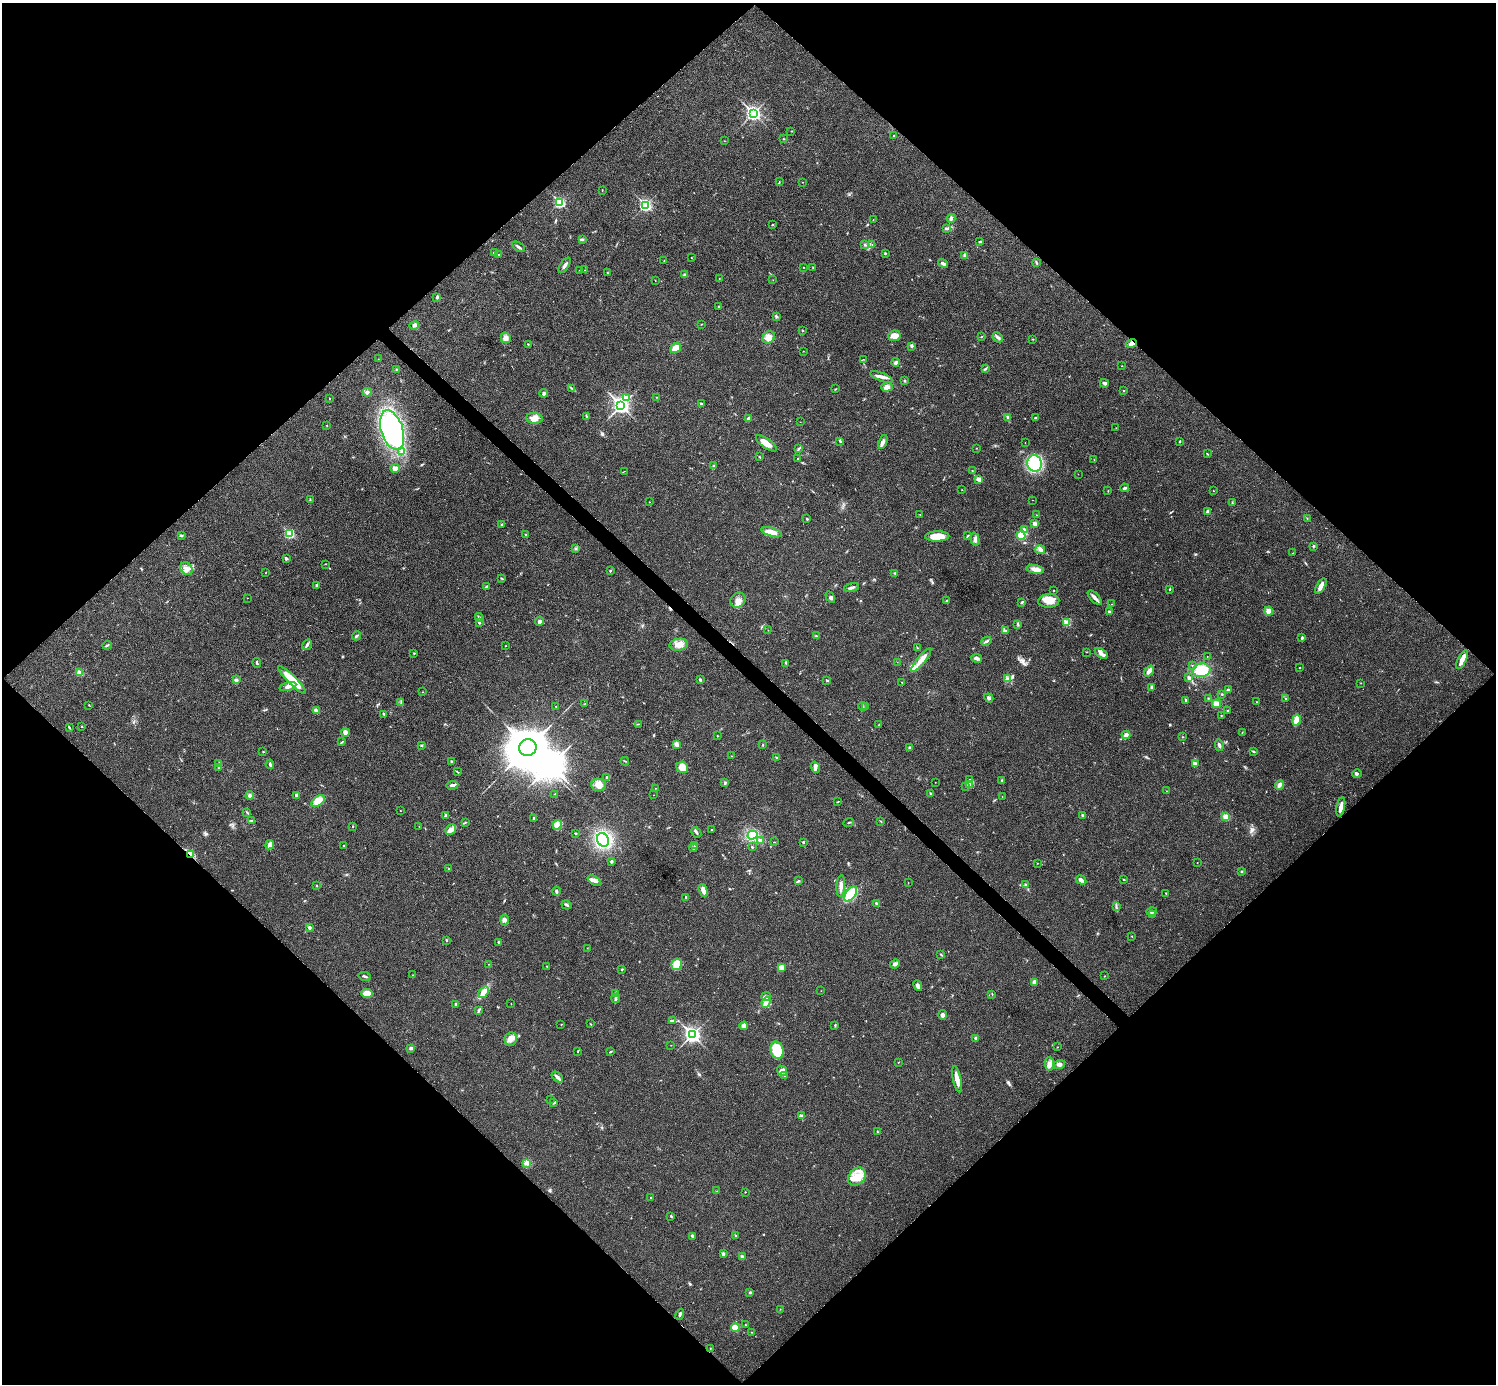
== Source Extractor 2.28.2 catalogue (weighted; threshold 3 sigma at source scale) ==
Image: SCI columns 4-5978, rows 159-5684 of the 5985 x 5985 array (HDU 1 of 3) = the unmasked area's bounding box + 8 px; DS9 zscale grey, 4 x 4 block average (1 PNG px = mean of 4 x 4 image px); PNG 1498 x 1386 px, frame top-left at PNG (2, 3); each listed source drawn as its Kron ellipse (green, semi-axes under 4 px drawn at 4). Shown black and unused: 51% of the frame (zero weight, under 3 of 4 exposures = <1% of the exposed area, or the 3 px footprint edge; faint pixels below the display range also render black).
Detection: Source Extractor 2.28.2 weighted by HDU 2 'WHT'. Background 0.0196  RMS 0.004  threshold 0.0179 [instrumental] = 3 sigma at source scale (4.5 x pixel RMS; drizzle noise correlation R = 1.50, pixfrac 1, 0.05/0.05 arcsec/px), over >= 5 px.
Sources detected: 413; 1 too faint to see at this stretch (4 x 4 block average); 1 inside a brighter object's white glare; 1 cosmic-ray / hot-pixel residue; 1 long thin detection or spike segment (spike, bleed or trail) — neither listed nor drawn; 5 coinciding with a brighter row at this scale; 15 inside a brighter listed object's ellipse — not listed separately; the other 389 listed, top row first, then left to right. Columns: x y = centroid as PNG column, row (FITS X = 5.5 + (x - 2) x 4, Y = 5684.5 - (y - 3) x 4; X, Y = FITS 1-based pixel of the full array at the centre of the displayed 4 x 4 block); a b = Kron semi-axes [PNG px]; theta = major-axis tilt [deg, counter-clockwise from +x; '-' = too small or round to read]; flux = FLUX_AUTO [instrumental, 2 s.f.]
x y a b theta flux
753 113 3 3 - 630
791 131 2 2 - 0.61
894 136 2 2 - 0.75
784 139 2 2 - 1.2
724 141 2 2 - 0.43
779 182 3 2 - 1.4
803 182 2 2 - 0.62
602 191 2 2 - 0.54
559 202 3 2 - 240
645 205 3 2 - 360
951 218 4 3 - 4
873 220 2 2 - 0.75
772 225 2 2 - 1.3
947 229 2 2 - 0.97
582 239 3 2 - 3.7
980 242 3 2 - 2.6
872 244 2 2 - 0.66
865 245 3 2 - 2.8
518 247 7 2 -30 5.3
494 253 3 2 - 5.5
885 253 2 2 - 1.4
498 255 2 2 - 1.3
964 256 3 2 - 1.8
691 258 2 2 - 0.58
664 261 2 2 - 0.7
943 263 5 3 - 6.2
1036 263 3 2 - 1.9
565 265 9 2 56 7.6
804 267 2 2 - 0.68
813 267 2 2 - 0.66
579 270 2 2 - 0.49
585 270 2 2 - 0.75
607 272 3 2 - 1
685 275 3 2 - 2.6
719 278 2 2 - 0.72
655 280 2 2 - 0.7
773 280 2 2 - 0.51
437 297 4 2 - 4.6
719 306 2 2 - 2.7
776 316 3 2 - 3.1
701 324 2 2 - 1
414 326 5 3 - 4.8
803 330 2 2 - 1.2
894 336 6 5 - 19
769 337 6 5 - 18
981 337 2 2 - 0.91
998 337 5 3 - 5.2
506 338 5 5 - 12
1033 339 2 2 - 1.4
1132 343 5 3 - 11
528 344 3 2 - 1.1
911 346 3 2 - 2.3
676 348 6 4 33 28
803 351 2 2 - 0.54
378 359 2 2 - 0.44
863 359 2 2 - 0.57
896 362 4 2 - 3.4
1122 366 2 2 - 0.69
396 369 2 2 - 0.77
985 369 4 2 - 2.9
881 377 12 3 -20 12
905 381 3 2 - 2
1104 383 4 3 - 6.2
887 387 6 4 17 8.6
572 388 2 2 - 1.3
835 389 3 2 - 1.2
1124 391 3 2 - 1.1
367 392 4 3 - 4.1
544 393 4 3 - 4.5
657 397 2 2 - 0.84
330 398 2 2 - 1.1
626 398 2 2 - 24
701 404 2 2 - 3.9
621 406 4 3 - 800
586 416 4 2 - 1.6
1007 417 4 2 - 2
534 418 8 5 -2 20
749 418 4 2 - 3
1036 418 3 2 - 1.6
800 422 2 2 - 0.41
327 426 3 2 - 0.69
1116 428 2 2 - 0.7
392 430 20 11 -72 430
840 441 3 2 - 2.4
883 442 7 3 68 8.3
1179 442 2 2 - 2.1
766 443 12 4 -34 19
1025 443 2 2 - 0.59
976 448 2 2 - 0.72
798 449 3 2 - 2.6
402 451 2 2 - 12
1207 454 3 2 - 1.4
759 457 3 2 - 1.7
798 459 2 2 - 1.8
1094 460 2 2 - 0.48
1034 463 8 7 - 120
714 466 2 2 - 1.8
395 468 5 4 - 13
624 471 2 2 - 0.44
972 471 2 2 - 1.1
1078 474 2 2 - 0.55
979 479 3 2 - 13
1125 488 4 2 - 5.4
962 490 2 2 - 0.67
1108 491 2 2 - 1
1213 491 2 2 - 0.64
310 499 2 2 - 0.99
1033 500 2 2 - 0.65
649 502 2 2 - 0.76
1232 502 2 2 - 1.4
1208 512 3 3 - 8.7
920 514 2 2 - 0.52
1036 515 2 2 - 1.1
1307 518 2 2 - 0.64
807 519 2 2 - 4.9
1035 524 3 3 - 6.6
502 525 3 3 - 2.9
1024 529 3 2 - 2.2
772 532 11 4 -18 30
289 533 2 2 - 200
525 534 2 2 - 1.1
181 535 3 2 - 3
1021 535 4 4 - 24
937 536 12 5 1 36
968 536 2 2 - 1.2
975 539 7 3 -76 6.6
1313 546 2 2 - 1.1
576 549 2 2 - 1.8
1040 550 5 4 - 7.7
1293 553 2 2 - 0.79
286 558 3 3 - 2.8
325 564 2 2 - 1
187 569 7 5 -51 14
1035 569 9 4 -11 12
610 571 3 2 - 2.3
266 573 2 2 - 0.75
895 573 2 2 - 2.2
501 578 3 2 - 1.6
316 586 3 2 - 2.2
486 586 3 2 - 1.9
1321 586 8 3 61 17
851 587 7 2 15 5.7
1170 589 3 2 - 1.9
1054 590 2 2 - 0.98
830 597 6 3 -60 5.2
247 598 2 2 - 0.76
1095 598 9 3 -46 9.6
738 600 8 7 - 15
947 601 3 2 - 1.8
1049 601 10 7 2 28
1022 602 3 2 - 2.4
1111 604 2 2 - 0.52
1269 611 4 3 - 12
1110 612 3 2 - 5.5
479 617 4 2 - 2.7
539 621 5 3 - 5.7
479 623 2 2 - 2.7
1067 623 2 2 - 82
1018 624 3 2 - 1.9
768 630 2 2 - 0.58
1005 631 3 3 - 4.1
356 636 4 2 - 3.6
816 636 2 2 - 1.6
1302 638 4 2 - 2.3
986 641 5 2 - 3.9
107 645 5 2 - 2.7
307 645 6 2 57 5.1
679 645 9 6 10 22
506 646 2 2 - 0.68
917 648 4 2 - 1.5
1086 652 2 2 - 0.8
414 653 2 2 - 2.6
1101 653 7 3 -35 9.2
1207 657 2 2 - 0.54
976 658 5 3 - 6.8
921 660 15 4 51 22
1462 660 10 3 64 21
897 662 2 2 - 0.43
257 663 5 2 - 2.7
785 663 3 2 - 0.94
1192 665 2 2 - 1.7
1300 668 2 2 - 0.9
1201 670 9 6 8 58
1149 671 6 3 52 13
80 673 3 3 - 14
1189 678 3 2 - 6.8
1008 679 4 3 - 5.5
236 680 3 3 - 4.2
292 680 19 4 -45 57
700 680 3 2 - 4
827 680 3 2 - 1.7
902 682 2 2 - 1
1361 683 2 2 - 0.58
288 686 9 4 13 11
1152 687 3 3 - 3.7
1228 690 2 2 - 3.5
423 692 2 2 - 0.67
1222 694 2 2 - 1.4
989 698 5 3 - 4.9
1208 698 2 2 - 1.3
1286 699 2 2 - 1.7
1186 700 3 2 - 5.1
1257 702 2 2 - 1.1
401 703 2 2 - 1.1
585 703 2 2 - 0.69
1216 704 4 3 - 16
89 705 2 2 - 1.1
866 706 3 2 - 1.3
556 707 2 2 - 1
863 707 4 2 - 2.7
316 710 3 2 - 2.8
1228 710 2 2 - 1.3
384 714 3 2 - 1.7
1221 715 2 2 - 1.1
1296 720 5 3 - 25
638 724 3 2 - 1.2
879 724 2 2 - 1.1
82 726 2 2 - 4.5
69 727 4 2 - 2.1
345 732 4 3 - 10
1242 733 2 2 - 1.2
1126 735 4 3 - 8.3
717 736 2 2 - 1.9
1183 737 2 2 - 0.91
342 742 3 2 - 1.8
676 744 4 3 - 5.1
421 745 3 2 - 2.1
763 745 3 2 - 1.5
1219 745 6 2 -76 5.4
528 748 9 8 - 10000
910 748 3 2 - 5.2
1253 751 3 2 - 2.4
263 752 2 2 - 1.3
731 756 2 2 - 1.4
776 757 3 2 - 2.1
625 761 4 2 - 1.6
452 762 3 2 - 1.9
219 763 2 2 - 1.6
270 764 5 2 - 3.8
1195 764 3 2 - 3.7
682 767 6 5 - 26
815 767 6 3 -69 6.3
219 768 2 2 - 4
457 772 4 2 - 1.6
1357 774 5 3 - 3.5
607 778 3 2 - 4.6
969 779 2 2 - 0.95
1002 780 3 2 - 2.3
935 782 2 2 - 1
725 783 3 2 - 2.3
970 784 2 2 - 2.2
452 785 6 3 5 5.3
598 785 7 6 - 17
1280 785 5 3 - 7.6
966 786 2 2 - 1.6
655 788 2 2 - 0.72
1166 791 2 2 - 0.77
930 793 2 2 - 1.8
555 794 2 2 - 1.1
250 795 4 3 - 4.9
297 795 4 2 - 3.6
653 795 2 2 - 0.45
1002 796 2 2 - 0.53
318 801 8 4 39 31
838 802 2 2 - 1.2
1341 807 10 2 78 16
401 810 2 2 - 0.54
247 812 2 2 - 1.5
1082 815 3 2 - 2.5
446 816 3 3 - 6.6
1226 817 4 3 - 14
533 818 3 2 - 2
252 821 3 2 - 3.7
881 821 3 2 - 1.1
465 822 2 2 - 1.5
849 822 5 2 - 2
557 825 5 4 - 8.5
353 826 2 2 - 1.1
419 826 2 2 - 0.69
451 830 6 4 49 11
712 830 2 2 - 1.1
696 832 6 2 -49 3.6
575 833 2 2 - 1.3
752 835 5 4 - 82
603 840 7 6 - 170
760 840 3 2 - 3
774 842 2 2 - 1
803 842 2 2 - 4.4
270 845 5 3 - 13
695 845 4 2 - 2.2
344 846 2 2 - 2.9
752 847 2 2 - 1.9
693 848 4 2 - 4
190 854 3 2 - 3.8
611 861 3 3 - 3.4
1037 863 2 2 - 0.6
1197 863 2 2 - 0.79
449 869 2 2 - 1.1
1241 871 2 2 - 2
1081 880 5 3 - 5.9
1124 880 2 2 - 1.3
594 881 7 4 -33 11
798 881 4 2 - 2.5
908 883 2 2 - 0.5
1026 885 3 3 - 3.2
317 886 2 2 - 0.88
841 886 11 3 87 11
556 891 4 2 - 4.1
703 891 7 3 -69 13
1166 893 2 2 - 1.4
851 894 8 5 54 77
686 897 3 2 - 2.5
876 903 3 2 - 2
566 905 5 2 - 4.1
1116 907 3 2 - 2
1152 911 5 3 - 4.7
1152 914 3 2 - 2.5
504 920 5 3 - 7
309 927 2 2 - 6.4
1132 936 2 2 - 0.91
446 940 4 2 - 1.5
498 942 3 2 - 2.2
587 948 2 2 - 0.59
941 955 2 2 - 1.4
489 964 2 2 - 0.78
677 964 5 5 - 32
895 964 5 3 - 6.1
547 966 2 2 - 1.5
781 967 3 3 - 14
622 969 2 2 - 2
413 975 2 2 - 0.94
365 976 6 2 -13 4
1104 976 2 2 - 0.8
1034 982 3 3 - 6.4
918 986 5 3 - 7.5
821 991 2 2 - 0.48
483 992 6 4 52 16
367 993 6 3 -3 26
615 994 3 2 - 1.8
992 994 2 2 - 0.89
766 996 5 2 - 4.4
616 998 5 2 - 3.7
766 1002 5 3 - 6.4
456 1004 3 2 - 2.9
511 1004 2 2 - 0.8
478 1011 3 2 - 1.6
943 1015 5 3 - 7.7
673 1021 3 2 - 3.1
590 1024 2 2 - 0.77
561 1025 2 2 - 0.75
835 1025 3 2 - 2.1
744 1026 4 3 - 13
692 1035 4 3 - 650
976 1038 3 3 - 3.1
511 1039 7 6 - 14
671 1045 2 2 - 0.53
1057 1047 2 2 - 0.75
411 1048 3 3 - 5.1
777 1050 9 6 -74 92
578 1051 2 2 - 1.3
610 1052 3 2 - 2.1
898 1062 2 2 - 0.95
1050 1064 7 5 -82 12
1059 1064 6 3 18 7.6
782 1071 5 4 - 7.5
784 1075 2 2 - 1.2
557 1077 6 3 -40 6.1
957 1079 13 3 -79 20
550 1099 2 2 - 0.4
554 1102 4 2 - 4
802 1116 2 2 - 1.9
877 1132 2 2 - 1.7
527 1163 3 3 - 5.5
857 1176 10 7 49 30
717 1191 2 2 - 0.57
745 1192 2 2 - 1.2
651 1198 2 2 - 1.3
671 1216 3 2 - 2.5
736 1235 2 2 - 1.1
692 1236 3 3 - 3.9
723 1254 3 2 - 7.4
742 1257 3 3 - 3.9
750 1293 2 2 - 5.6
780 1309 2 2 - 0.62
680 1314 5 2 - 4.5
745 1325 2 2 - 0.96
735 1327 4 4 - 16
751 1332 2 2 - 0.96
710 1349 2 2 - 0.88
Overlapping masked pixels (flux is a lower limit): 2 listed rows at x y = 1132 343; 190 854
Diffuse or blended objects may show on this block-average render without a row.